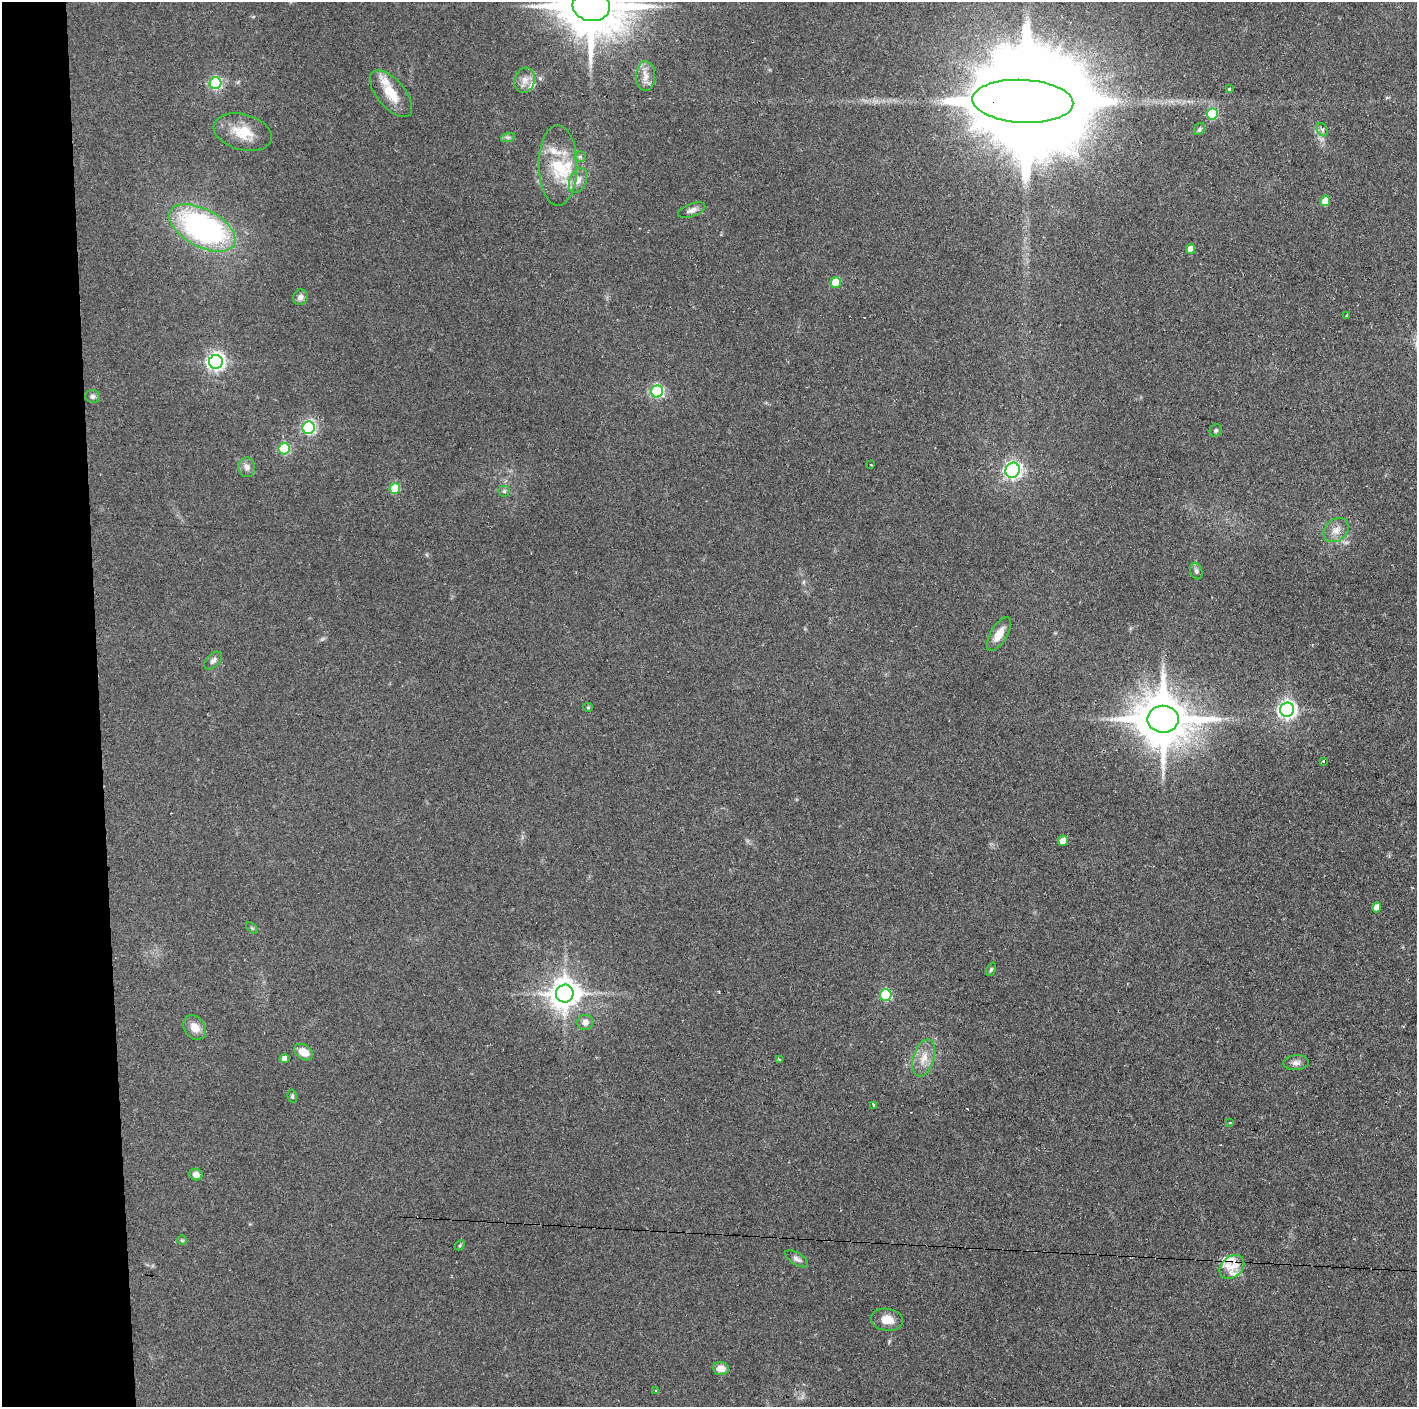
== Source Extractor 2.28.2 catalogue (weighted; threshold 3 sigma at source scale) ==
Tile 4 of 3 x 3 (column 1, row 2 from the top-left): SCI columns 3-1417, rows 1407-2811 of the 4251 x 4217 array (HDU 1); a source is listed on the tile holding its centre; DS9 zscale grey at full resolution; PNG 1419 x 1409 px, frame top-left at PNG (2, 2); each listed source drawn as its Kron ellipse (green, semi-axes under 4 px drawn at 4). Shown black and unused: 7% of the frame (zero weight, under 2 of 3 exposures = <1% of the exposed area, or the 3 px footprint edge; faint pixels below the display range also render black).
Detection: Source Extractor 2.28.2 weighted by HDU 2 'WHT'; one run over the whole footprint, this tile lists its part. Background 0.122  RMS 0.0067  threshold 0.0301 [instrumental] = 3 sigma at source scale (4.5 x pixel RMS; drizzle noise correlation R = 1.50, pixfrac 1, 0.05/0.05 arcsec/px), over >= 5 px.
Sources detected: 75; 1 cosmic-ray / hot-pixel residue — neither listed nor drawn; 9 inside a brighter listed object's ellipse — not listed separately; the other 65 listed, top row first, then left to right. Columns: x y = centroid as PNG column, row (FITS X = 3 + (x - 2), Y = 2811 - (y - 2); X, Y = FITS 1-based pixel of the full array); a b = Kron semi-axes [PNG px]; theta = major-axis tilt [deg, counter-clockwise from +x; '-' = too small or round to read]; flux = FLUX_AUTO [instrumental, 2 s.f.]
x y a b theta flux
591 6 19 15 -8 5000
645 76 15 9 88 5.8
525 80 13 10 73 4.9
215 83 6 6 - 85
1229 89 3 3 - 3.1
391 94 28 14 -50 15
1023 101 50 21 -3 40000
1212 114 5 5 - 48
1199 129 6 5 - 1.2
1322 130 7 5 -60 1.6
243 132 30 18 -15 17
508 137 7 4 18 1.3
580 157 6 5 - 1.4
558 165 40 19 -89 29
578 181 13 8 66 5
1325 201 5 5 - 11
692 210 14 6 19 3.2
202 228 36 19 -28 180
1190 249 5 4 - 5.7
836 283 5 5 - 22
300 297 8 7 - 2.9
1346 316 3 2 - 0.82
216 362 7 7 - 280
657 391 6 6 - 110
93 396 7 6 - 1.8
308 428 6 6 - 130
1216 430 6 5 - 1.2
284 449 5 5 - 54
871 465 4 2 - 0.8
247 467 10 8 -84 3.5
1013 470 7 7 - 210
395 488 5 5 - 32
504 491 6 6 - 1.2
1336 530 14 10 41 5.8
1196 571 8 6 -71 1.7
999 634 19 8 59 7.9
213 661 10 6 46 2.4
588 707 5 4 - 0.72
1287 710 7 7 - 290
1163 719 15 13 1 3700
1323 761 3 3 - 0.98
1063 841 5 5 - 6.8
1377 907 5 4 - 5.9
252 928 7 4 -45 0.95
991 969 7 4 63 1.1
565 994 9 8 - 1100
886 995 6 5 - 60
585 1022 8 7 - 4.2
195 1028 13 10 -54 7.1
304 1052 10 7 -35 8.4
284 1058 4 4 - 4.1
924 1058 19 10 73 8.9
779 1060 3 2 - 1.1
1296 1063 13 7 4 3.1
292 1096 7 4 -81 1.1
873 1105 3 3 - 2.2
1230 1122 3 2 - 1.1
196 1175 6 5 - 3.6
182 1240 5 5 - 0.82
460 1245 6 4 46 0.81
797 1259 13 6 -33 2.5
1232 1267 14 10 42 7.5
887 1320 16 11 -7 8.5
721 1368 8 6 -5 6.6
656 1390 3 2 - 1.6
Overlapping masked pixels (flux is a lower limit): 1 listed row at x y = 1023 101
Isophote crosses this tile's border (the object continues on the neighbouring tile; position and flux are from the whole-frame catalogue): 1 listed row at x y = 591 6